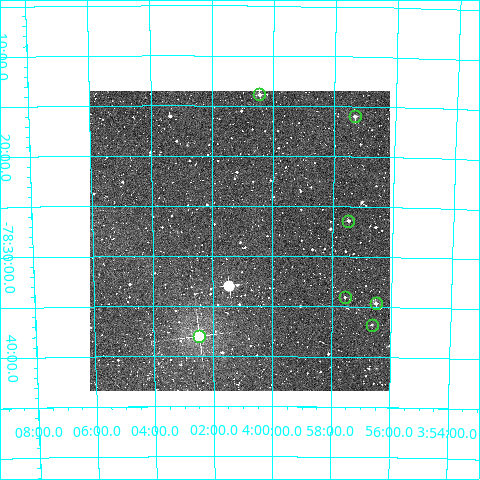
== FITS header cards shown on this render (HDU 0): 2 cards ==
NAXIS1  =                  300
NAXIS2  =                  300

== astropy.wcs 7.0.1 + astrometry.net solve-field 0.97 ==
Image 300 x 300 px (HDU 0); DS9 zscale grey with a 90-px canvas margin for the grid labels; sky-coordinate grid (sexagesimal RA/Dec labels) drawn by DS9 from the SOLVED WCS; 7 Tycho-2 reference stars matched to detected sources circled (green)
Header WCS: RA---TAN/DEC--TAN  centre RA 04:01:06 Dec -78:28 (60.27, -78.47 deg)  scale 6 arcsec/px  FOV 30.0' x 30.0'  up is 0 deg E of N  parity normal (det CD < 0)
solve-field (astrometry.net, Tycho-2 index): VERIFIED the header's WCS against the Tycho-2 star catalogue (verified at 2 index scales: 7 matches each, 0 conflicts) and refined it, rather than solving blind
Solved WCS: RA---TAN-SIP/DEC--TAN-SIP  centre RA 04:01:06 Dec -78:28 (60.27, -78.47 deg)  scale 5.99 arcsec/px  FOV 30.0' x 30.0'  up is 0 deg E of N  parity normal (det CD < 0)
The solver's refit moves the header's centre by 1.4 arcsec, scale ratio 0.9988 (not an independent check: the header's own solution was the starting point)
Tycho-2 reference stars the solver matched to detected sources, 7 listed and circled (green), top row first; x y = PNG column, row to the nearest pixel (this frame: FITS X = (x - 94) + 1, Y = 300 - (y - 91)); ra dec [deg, ICRS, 3 dp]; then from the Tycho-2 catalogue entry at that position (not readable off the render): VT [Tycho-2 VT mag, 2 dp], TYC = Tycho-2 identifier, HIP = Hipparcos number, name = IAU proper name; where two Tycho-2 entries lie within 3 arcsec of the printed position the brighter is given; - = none
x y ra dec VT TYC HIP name
263 94 60.111 -78.231 10.89 9368-785-1 - -
359 116 59.330 -78.266 11.37 9367-578-1 - -
352 221 59.370 -78.440 11.52 9367-1268-1 - -
349 297 59.392 -78.568 12.03 9367-1116-1 - -
380 303 59.131 -78.576 10.88 9367-514-1 - -
376 325 59.161 -78.612 12.58 9367-1353-1 - -
203 336 60.617 -78.633 6.75 9368-770-1 18847 -